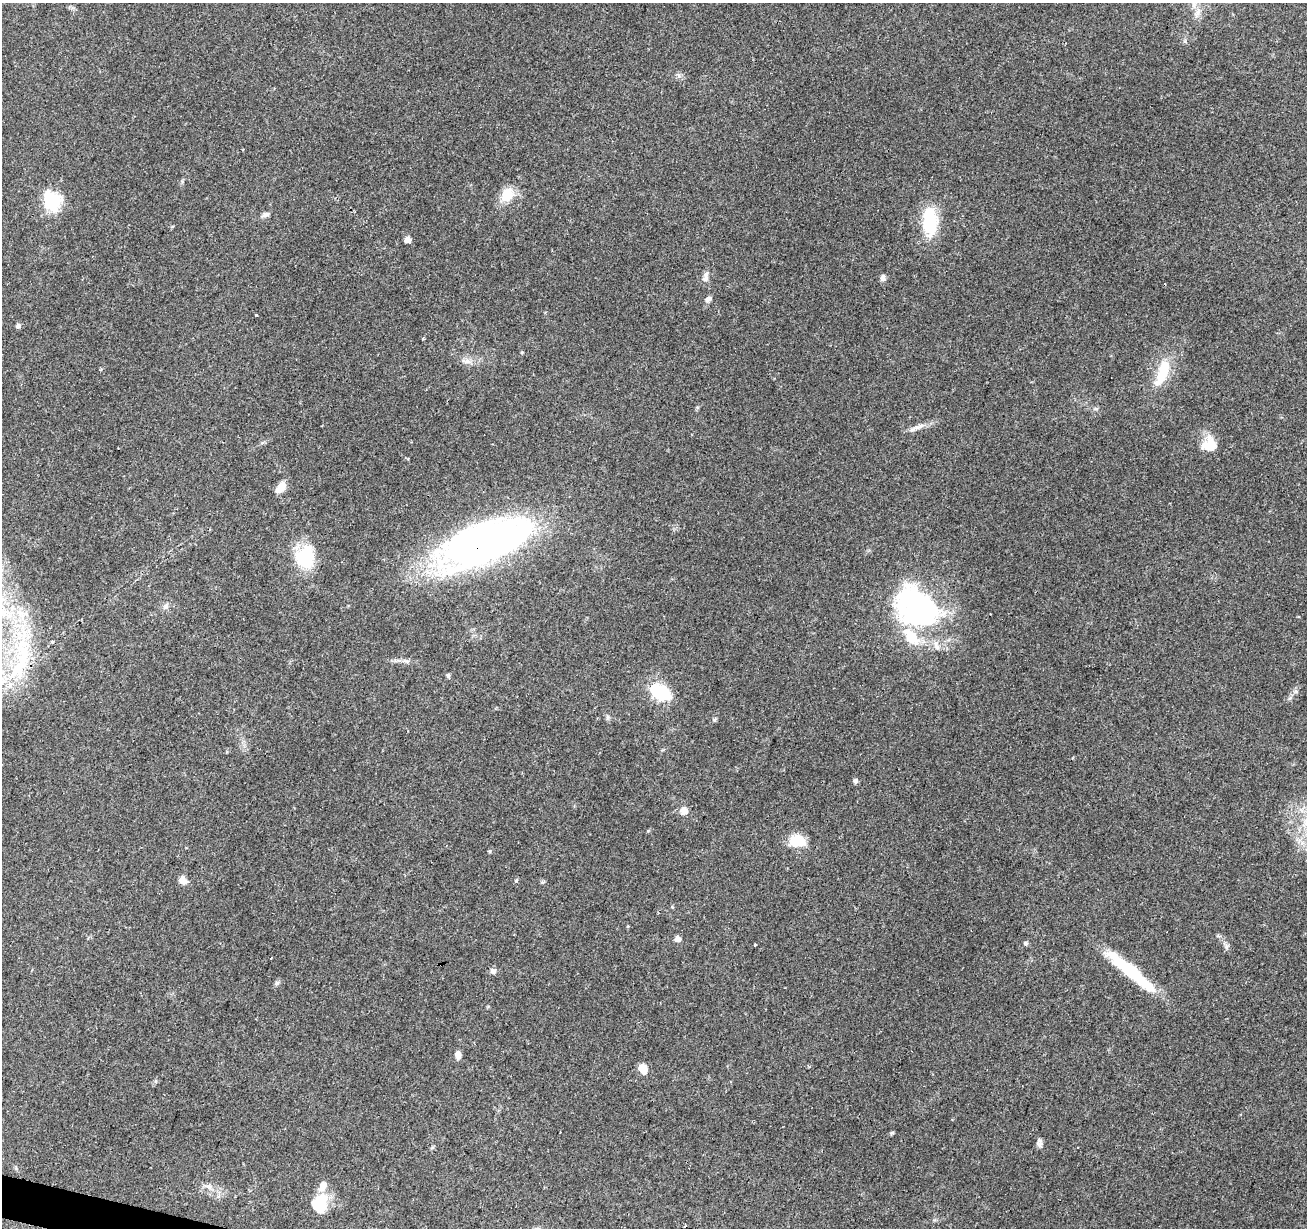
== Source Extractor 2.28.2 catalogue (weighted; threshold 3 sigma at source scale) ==
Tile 7 of 4 x 4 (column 3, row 2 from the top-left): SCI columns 2611-3915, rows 2670-3895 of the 5230 x 5405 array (HDU 1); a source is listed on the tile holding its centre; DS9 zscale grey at full resolution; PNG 1309 x 1230 px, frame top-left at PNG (2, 3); no overlay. Shown black and unused: <1% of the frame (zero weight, under 2 of 3 exposures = <1% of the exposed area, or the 3 px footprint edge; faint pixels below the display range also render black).
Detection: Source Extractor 2.28.2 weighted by HDU 2 'WHT'; one run over the whole footprint, this tile lists its part. Background 0.157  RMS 0.0076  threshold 0.034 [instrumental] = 3 sigma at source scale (4.5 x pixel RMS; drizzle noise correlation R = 1.50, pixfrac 1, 0.0396/0.0396 arcsec/px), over >= 5 px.
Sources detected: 49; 2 inside a brighter object's white glare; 1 cosmic-ray / hot-pixel residue — not listed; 3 inside a brighter listed object's ellipse — not listed separately; the other 43 listed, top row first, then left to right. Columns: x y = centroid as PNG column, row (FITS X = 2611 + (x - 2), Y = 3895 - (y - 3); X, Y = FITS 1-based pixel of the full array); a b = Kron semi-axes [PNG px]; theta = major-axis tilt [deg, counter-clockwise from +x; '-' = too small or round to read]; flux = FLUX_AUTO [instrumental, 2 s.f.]
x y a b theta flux
1197 13 12 6 64 4.1
507 195 19 12 68 16
52 200 29 21 -61 25
265 215 9 6 25 2.4
930 222 37 17 -89 34
407 240 7 6 - 3.6
883 278 8 6 -84 2.5
705 279 9 6 45 2.5
708 299 8 6 28 2.7
256 315 3 2 - 2.1
18 326 6 5 - 2.1
467 361 9 7 -1 3.4
1162 372 35 13 71 25
913 429 11 6 12 2.9
1209 445 19 18 - 14
281 487 13 8 53 8.7
482 543 91 36 21 370
305 557 28 23 84 34
166 606 6 6 - 1.9
914 610 74 35 -81 110
52 642 5 3 - 0.74
23 657 46 21 -90 59
448 675 6 5 - 1.2
660 692 23 15 -28 35
608 717 7 4 89 1.4
714 720 6 5 - 1.1
855 781 7 6 - 1.8
684 811 9 8 - 5.6
797 841 14 10 -3 24
183 880 10 8 -60 5
516 881 5 4 - 1.5
677 939 6 6 - 3.5
1026 943 6 6 - 1.3
755 945 3 3 - 0.8
271 958 3 2 - 0.83
493 971 8 7 - 2.7
1130 971 66 11 -40 48
277 983 7 6 - 1.5
458 1055 10 7 -83 3.5
643 1069 11 8 -75 7.7
1039 1143 11 7 -88 2.7
209 1187 8 6 -45 2.7
320 1204 25 18 66 22
Overlapping masked pixels (flux is a lower limit): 1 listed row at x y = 482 543
Isophote crosses this tile's border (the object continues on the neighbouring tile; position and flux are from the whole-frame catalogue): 1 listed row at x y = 23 657
Unlisted compact peaks at least as high as the median listed source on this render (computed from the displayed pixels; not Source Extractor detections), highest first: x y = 892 1133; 1226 947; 679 76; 490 851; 648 831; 1096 409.